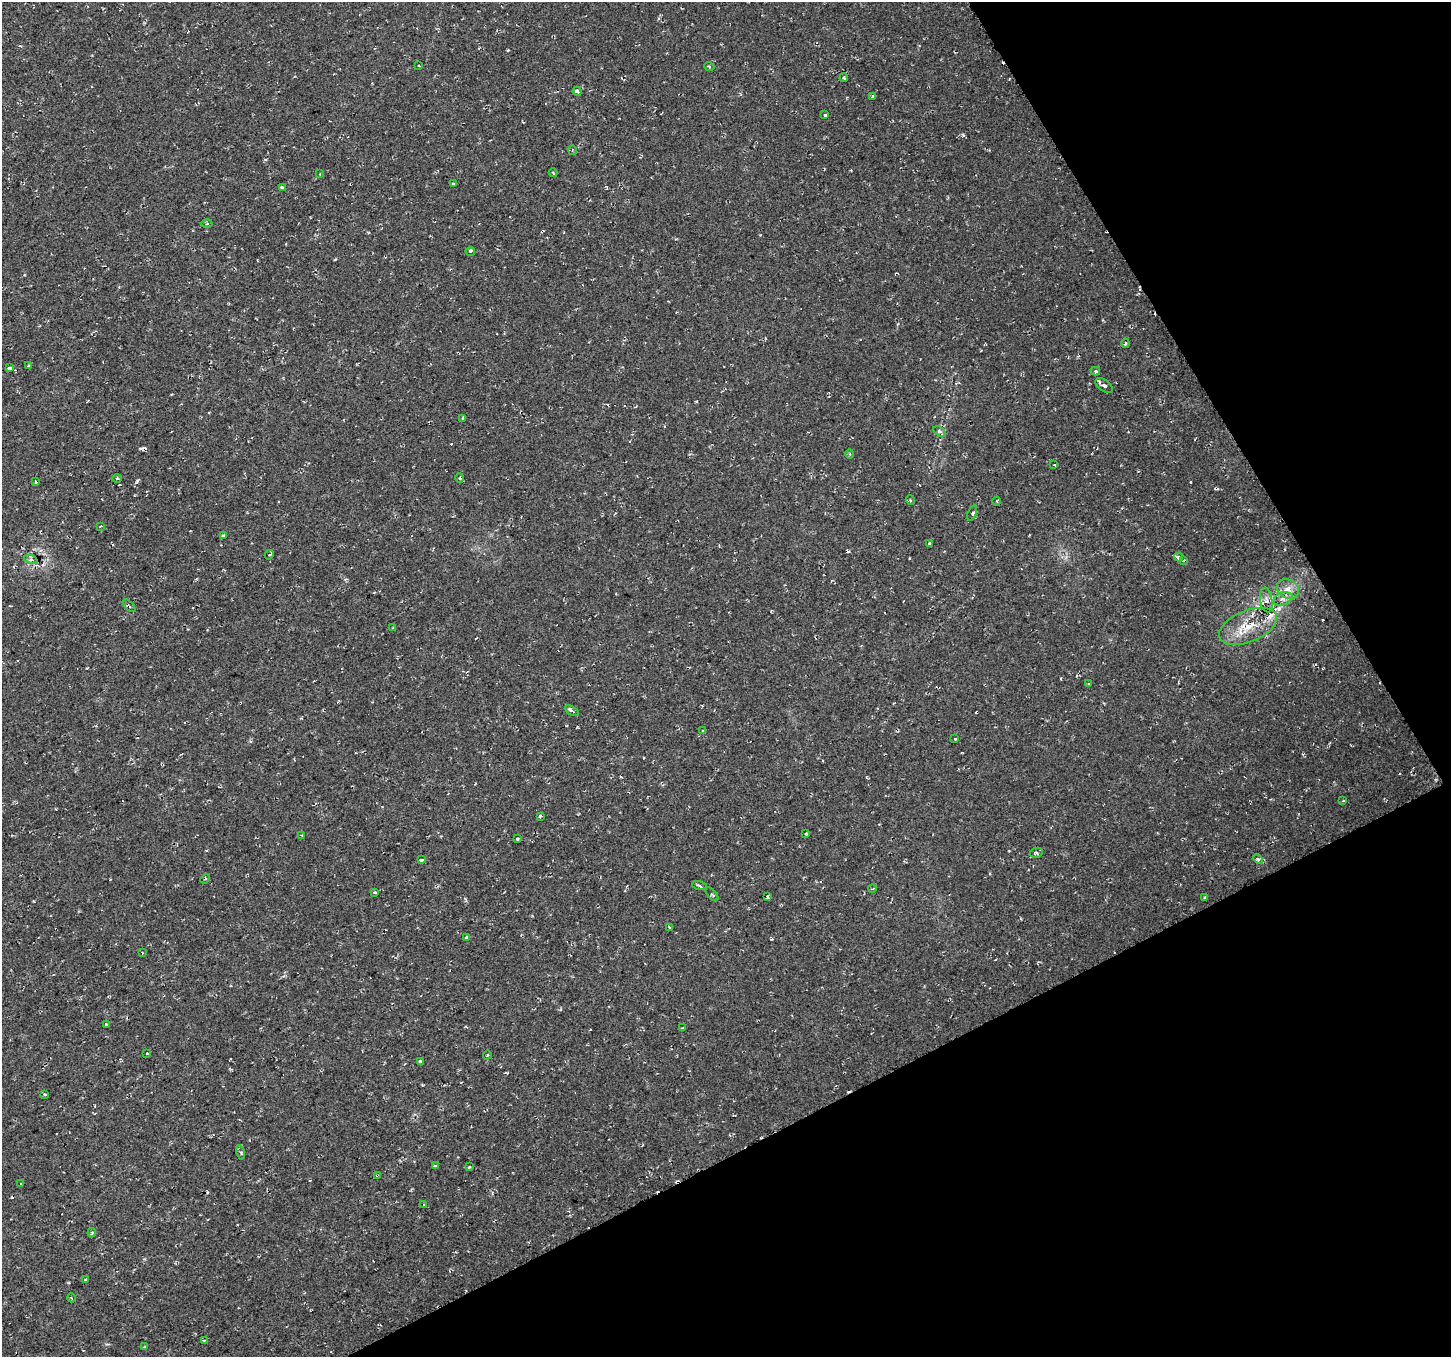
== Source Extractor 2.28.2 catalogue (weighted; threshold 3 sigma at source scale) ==
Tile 12 of 4 x 4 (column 4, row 3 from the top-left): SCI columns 4352-5800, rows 1460-2814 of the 5801 x 5689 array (HDU 1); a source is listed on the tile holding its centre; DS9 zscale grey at full resolution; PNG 1453 x 1359 px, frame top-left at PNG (2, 2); each listed source drawn as its Kron ellipse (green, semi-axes under 4 px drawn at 4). Shown black and unused: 26% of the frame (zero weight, under 2 of 3 exposures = <1% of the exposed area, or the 3 px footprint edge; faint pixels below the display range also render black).
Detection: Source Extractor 2.28.2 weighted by HDU 2 'WHT'; one run over the whole footprint, this tile lists its part. Background 0.0286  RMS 0.0084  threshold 0.0376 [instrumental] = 3 sigma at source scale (4.5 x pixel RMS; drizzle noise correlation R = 1.50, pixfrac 1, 0.0396/0.0396 arcsec/px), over >= 5 px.
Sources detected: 94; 13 cosmic-ray / hot-pixel residue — neither listed nor drawn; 1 inside a brighter listed object's ellipse — not listed separately; the other 80 listed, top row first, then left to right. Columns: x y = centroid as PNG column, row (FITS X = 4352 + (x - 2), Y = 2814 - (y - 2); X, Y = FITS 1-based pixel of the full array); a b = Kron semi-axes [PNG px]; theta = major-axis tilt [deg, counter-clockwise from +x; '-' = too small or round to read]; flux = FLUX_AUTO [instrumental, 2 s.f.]
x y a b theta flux
419 65 3 3 - 2.4
709 66 5 3 - 0.85
844 78 4 4 - 1.5
577 91 4 3 - 5.1
872 96 3 3 - 1.7
825 115 3 3 - 4.5
572 150 5 3 - 0.73
553 173 4 3 - 0.68
320 174 3 2 - 0.52
453 184 3 3 - 2.1
282 188 4 3 - 5.6
207 224 5 3 - 1
470 251 5 3 - 0.98
1125 343 5 3 - 1.1
29 365 3 3 - 1.2
9 368 4 3 - 6.3
1095 371 5 4 - 1.3
1104 386 10 5 -37 2.5
463 418 3 2 - 0.92
939 431 6 4 -30 1.7
850 454 4 3 - 0.82
1054 465 3 3 - 1.2
117 478 4 4 - 0.94
460 478 5 3 - 0.87
36 482 3 3 - 1.6
910 500 5 3 - 0.82
997 501 4 3 - 0.89
972 513 8 3 68 1.6
101 526 3 3 - 0.56
223 536 3 3 - 1.3
929 543 3 3 - 3.1
269 555 5 3 - 0.91
1179 557 4 3 - 50
31 560 7 4 -18 1.8
1184 560 3 3 - 2.8
1288 589 12 9 -29 6.5
1283 599 10 6 18 3.8
1266 600 12 6 -81 3.8
129 606 8 3 -44 1.2
1248 626 30 15 22 24
393 628 3 3 - 0.7
1088 684 4 2 - 0.84
572 711 8 3 -31 2.2
703 730 3 3 - 5
955 739 3 3 - 1.2
1343 801 3 3 - 1.3
540 816 3 3 - 2.9
806 833 3 3 - 0.94
302 835 4 2 - 0.66
517 838 3 3 - 3.6
1036 853 6 5 - 1.8
1258 859 5 4 - 1.5
421 860 3 3 - 7.4
205 879 5 3 - 0.93
699 886 8 2 -16 1.4
872 889 4 2 - 0.84
375 892 4 3 - 1.2
712 894 8 2 -48 0.91
768 897 3 3 - 1.1
1205 897 3 3 - 1.4
669 927 4 3 - 1.3
466 937 4 3 - 1.2
142 953 3 2 - 1.3
106 1025 3 3 - 1.9
683 1028 3 3 - 0.96
147 1053 3 3 - 2.7
487 1055 4 3 - 0.86
421 1061 3 3 - 18
45 1095 3 3 - 2.3
241 1152 7 3 -80 1.3
435 1166 3 3 - 1
469 1167 3 3 - 2.1
377 1175 3 2 - 0.81
21 1183 4 3 - 3
424 1204 3 2 - 0.72
92 1233 4 3 - 1.2
86 1280 3 3 - 5.3
72 1298 4 3 - 0.68
204 1340 3 2 - 0.82
145 1346 3 3 - 0.9
Overlapping masked pixels (flux is a lower limit): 1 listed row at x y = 377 1175
Unlisted compact peaks at least as high as the median listed source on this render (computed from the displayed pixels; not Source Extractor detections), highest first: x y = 137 481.